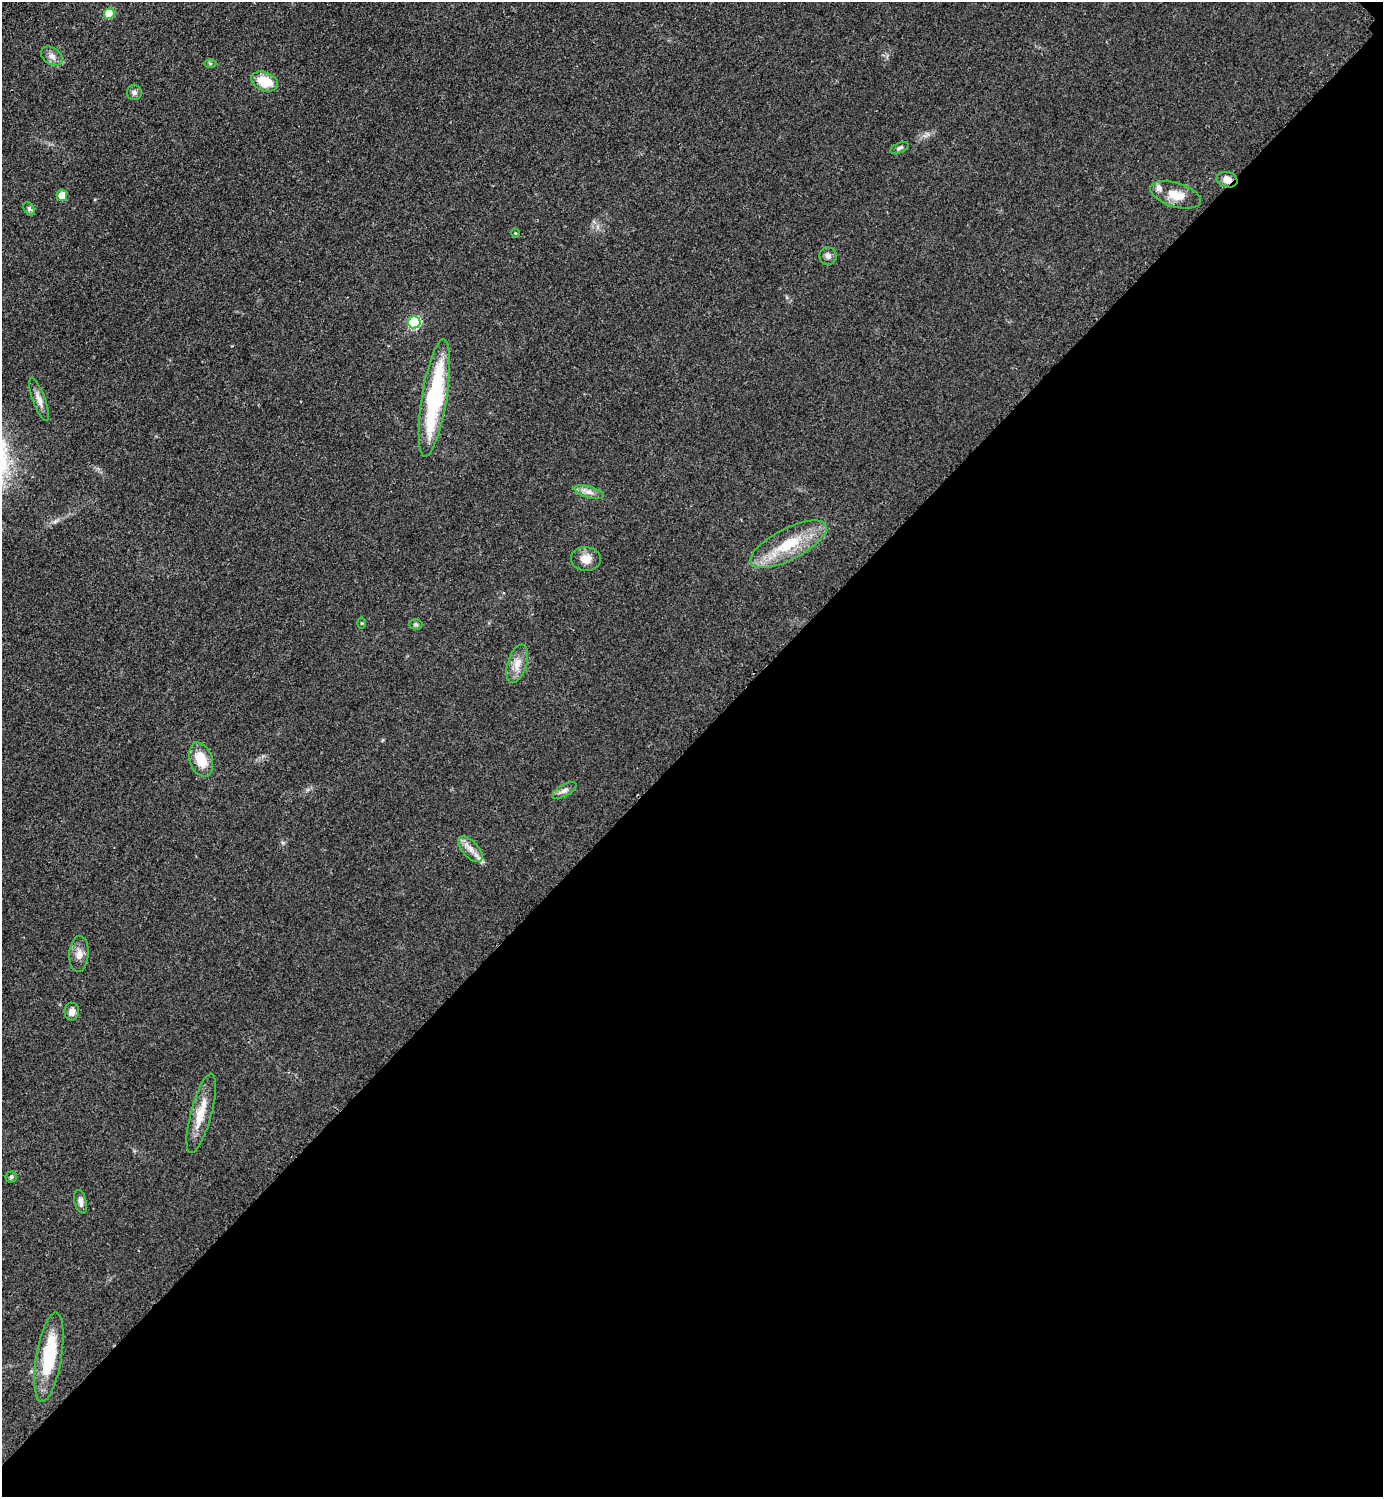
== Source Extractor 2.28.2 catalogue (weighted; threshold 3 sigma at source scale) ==
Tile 12 of 4 x 4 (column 4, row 3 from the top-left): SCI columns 4456-5836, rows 1504-2998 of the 6004 x 6004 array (HDU 1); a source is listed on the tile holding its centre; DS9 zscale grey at full resolution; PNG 1385 x 1499 px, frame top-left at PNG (2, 2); each listed source drawn as its Kron ellipse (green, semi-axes under 4 px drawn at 4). Shown black and unused: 50% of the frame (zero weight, under 2 of 3 exposures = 1% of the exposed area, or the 3 px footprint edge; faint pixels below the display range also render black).
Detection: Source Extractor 2.28.2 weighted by HDU 2 'WHT'; one run over the whole footprint, this tile lists its part. Background 0.0782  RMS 0.0082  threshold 0.0367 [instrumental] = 3 sigma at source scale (4.5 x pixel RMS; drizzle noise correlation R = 1.50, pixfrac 1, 0.05/0.05 arcsec/px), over >= 5 px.
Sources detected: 32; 2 inside a brighter listed object's ellipse — not listed separately; the other 30 listed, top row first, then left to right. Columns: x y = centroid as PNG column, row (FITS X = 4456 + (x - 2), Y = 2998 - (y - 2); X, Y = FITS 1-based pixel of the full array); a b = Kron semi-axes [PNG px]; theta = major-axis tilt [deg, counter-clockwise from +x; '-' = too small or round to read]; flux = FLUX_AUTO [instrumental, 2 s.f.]
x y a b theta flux
109 14 5 5 - 26
52 56 12 8 -34 4.9
210 64 6 4 -1 1.1
265 81 14 9 -22 20
134 92 8 7 - 2.3
899 148 10 5 23 1.9
1227 180 10 7 -17 5.4
62 195 6 5 - 9.6
1176 195 26 12 -16 15
29 209 7 4 -58 1.6
515 233 4 3 - 0.68
828 256 9 8 - 3
414 322 6 6 - 82
434 398 59 12 81 100
39 400 22 6 -70 5.6
589 492 15 5 -15 4.6
788 544 42 15 27 34
586 559 15 12 -4 8.8
362 623 6 4 90 0.9
416 624 7 5 -1 1.6
517 664 20 9 73 9.3
201 760 17 11 -71 19
564 791 13 6 29 3.3
471 849 16 8 -48 6.8
79 954 18 9 87 6.3
72 1012 9 7 88 4.3
201 1113 41 10 75 17
11 1177 5 5 - 1.4
80 1202 12 6 -76 3.9
49 1357 45 12 80 47
Overlapping masked pixels (flux is a lower limit): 1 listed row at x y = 1227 180